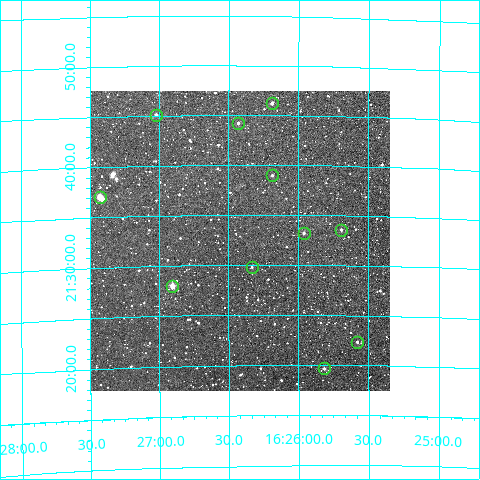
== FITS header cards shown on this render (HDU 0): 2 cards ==
NAXIS1  =                  300
NAXIS2  =                  300

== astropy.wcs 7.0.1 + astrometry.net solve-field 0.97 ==
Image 300 x 300 px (HDU 0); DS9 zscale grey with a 90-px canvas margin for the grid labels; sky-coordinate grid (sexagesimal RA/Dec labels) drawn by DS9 from the SOLVED WCS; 11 Tycho-2 reference stars matched to detected sources circled (green)
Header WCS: RA---TAN/DEC--TAN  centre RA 16:26:25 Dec +21:32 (246.60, +21.54 deg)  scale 6 arcsec/px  FOV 30.0' x 30.0'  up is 0 deg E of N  parity normal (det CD < 0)
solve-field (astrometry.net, Tycho-2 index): VERIFIED the header's WCS against the Tycho-2 star catalogue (verified at 2 index scales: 5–10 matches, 0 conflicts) and refined it, rather than solving blind
Solved WCS: RA---TAN-SIP/DEC--TAN-SIP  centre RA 16:26:25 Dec +21:32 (246.60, +21.54 deg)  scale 6.01 arcsec/px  FOV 30.0' x 30.0'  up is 0 deg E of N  parity normal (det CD < 0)
The solver's refit moves the header's centre by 3.3 arcsec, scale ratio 1.002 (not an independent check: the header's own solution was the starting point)
Tycho-2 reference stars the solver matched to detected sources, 11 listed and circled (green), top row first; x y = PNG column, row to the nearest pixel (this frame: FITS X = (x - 91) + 1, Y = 300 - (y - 91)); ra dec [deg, ICRS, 3 dp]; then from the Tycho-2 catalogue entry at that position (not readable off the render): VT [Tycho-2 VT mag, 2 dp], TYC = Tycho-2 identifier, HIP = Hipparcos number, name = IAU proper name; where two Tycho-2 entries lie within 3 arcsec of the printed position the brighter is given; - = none
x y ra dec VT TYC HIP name
273 103 246.547 +21.770 11.33 1518-833-1 - -
157 115 246.755 +21.751 11.91 1518-1115-1 - -
239 123 246.608 +21.737 12.27 1518-355-1 - -
273 175 246.547 +21.650 12.49 1518-1011-1 - -
101 197 246.856 +21.617 11.55 1518-943-1 - -
342 230 246.423 +21.559 12.18 1518-1117-1 - -
305 233 246.490 +21.554 12.27 1518-1004-1 - -
253 267 246.583 +21.497 13.03 1518-961-1 - -
173 286 246.726 +21.466 10.25 1518-1210-1 - -
358 342 246.395 +21.372 11.94 1518-1248-1 - -
325 368 246.454 +21.328 12.26 1518-1361-1 - -